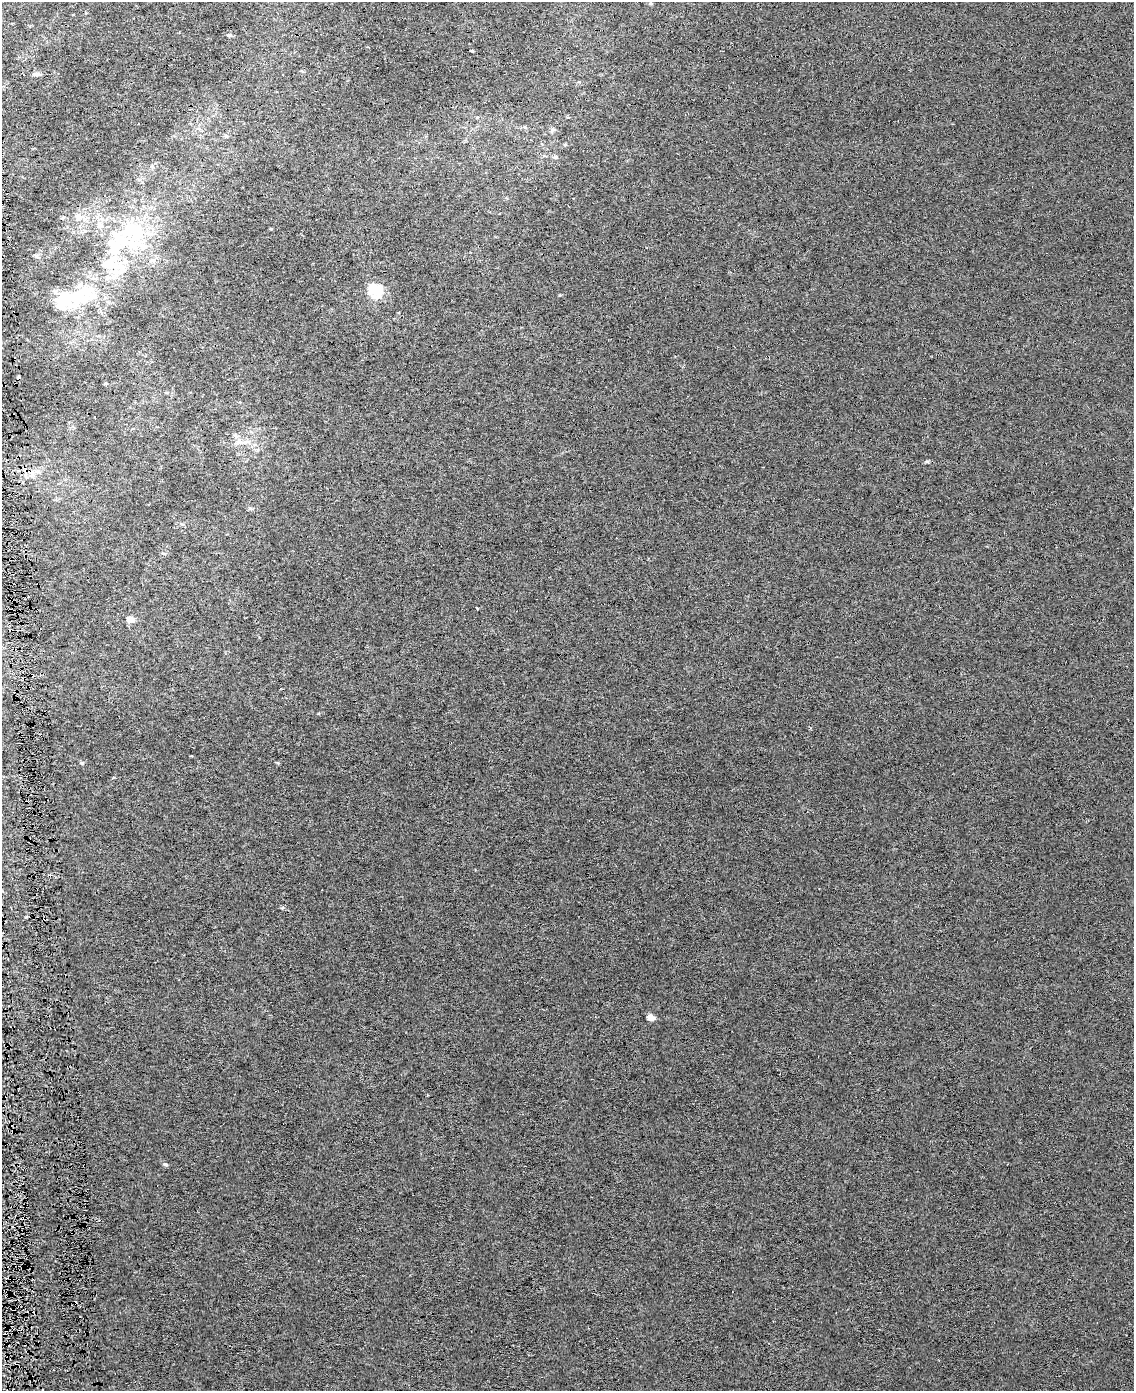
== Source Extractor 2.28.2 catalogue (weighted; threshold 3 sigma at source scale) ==
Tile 7 of 4 x 3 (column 3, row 2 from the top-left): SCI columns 2291-3422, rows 1433-2821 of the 4580 x 4213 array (HDU 1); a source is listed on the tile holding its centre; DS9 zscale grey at full resolution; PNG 1136 x 1393 px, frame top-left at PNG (2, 2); no overlay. Shown black and unused: <1% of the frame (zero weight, under 4 of 8 exposures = <1% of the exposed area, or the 3 px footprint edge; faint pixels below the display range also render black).
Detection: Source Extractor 2.28.2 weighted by HDU 2 'WHT'; one run over the whole footprint, this tile lists its part. Background 6.73e-05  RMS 0.0013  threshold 0.00551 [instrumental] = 3 sigma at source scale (4.09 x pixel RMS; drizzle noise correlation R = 1.36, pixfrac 0.8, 0.0396/0.0396 arcsec/px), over >= 5 px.
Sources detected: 38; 6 inside a brighter object's white glare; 2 cosmic-ray / hot-pixel residue — not listed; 7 inside a brighter listed object's ellipse — not listed separately; the other 23 listed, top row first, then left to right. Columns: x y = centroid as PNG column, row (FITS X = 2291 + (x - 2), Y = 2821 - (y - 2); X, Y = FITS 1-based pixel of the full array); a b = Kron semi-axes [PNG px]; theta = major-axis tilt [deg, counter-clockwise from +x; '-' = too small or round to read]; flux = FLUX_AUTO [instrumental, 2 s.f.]
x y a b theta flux
229 35 6 4 -1 0.25
472 51 4 2 - 0.12
36 74 9 5 5 0.38
568 117 3 3 - 0.2
553 130 6 5 - 0.23
555 157 6 5 - 0.22
78 216 12 6 -33 0.66
100 226 8 7 - 0.46
125 241 56 16 19 6.3
111 265 34 16 -39 3.2
375 290 22 15 -18 2.2
73 296 40 23 0 6.2
106 383 5 3 - 0.11
245 442 12 3 5 0.45
927 462 6 4 0 0.17
164 553 7 3 -9 0.17
477 608 3 2 - 0.11
130 619 5 4 - 1.6
32 675 3 2 - 0.18
82 763 5 5 - 0.15
651 1018 6 5 - 1.1
166 1164 6 5 - 0.2
10 1278 10 2 -18 0.16
Overlapping masked pixels (flux is a lower limit): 2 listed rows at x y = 32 675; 10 1278
Unlisted compact peaks at least as high as the median listed source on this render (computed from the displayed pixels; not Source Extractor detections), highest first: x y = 559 295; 271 229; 281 908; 191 756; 114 777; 250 508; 579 82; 63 217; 182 524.